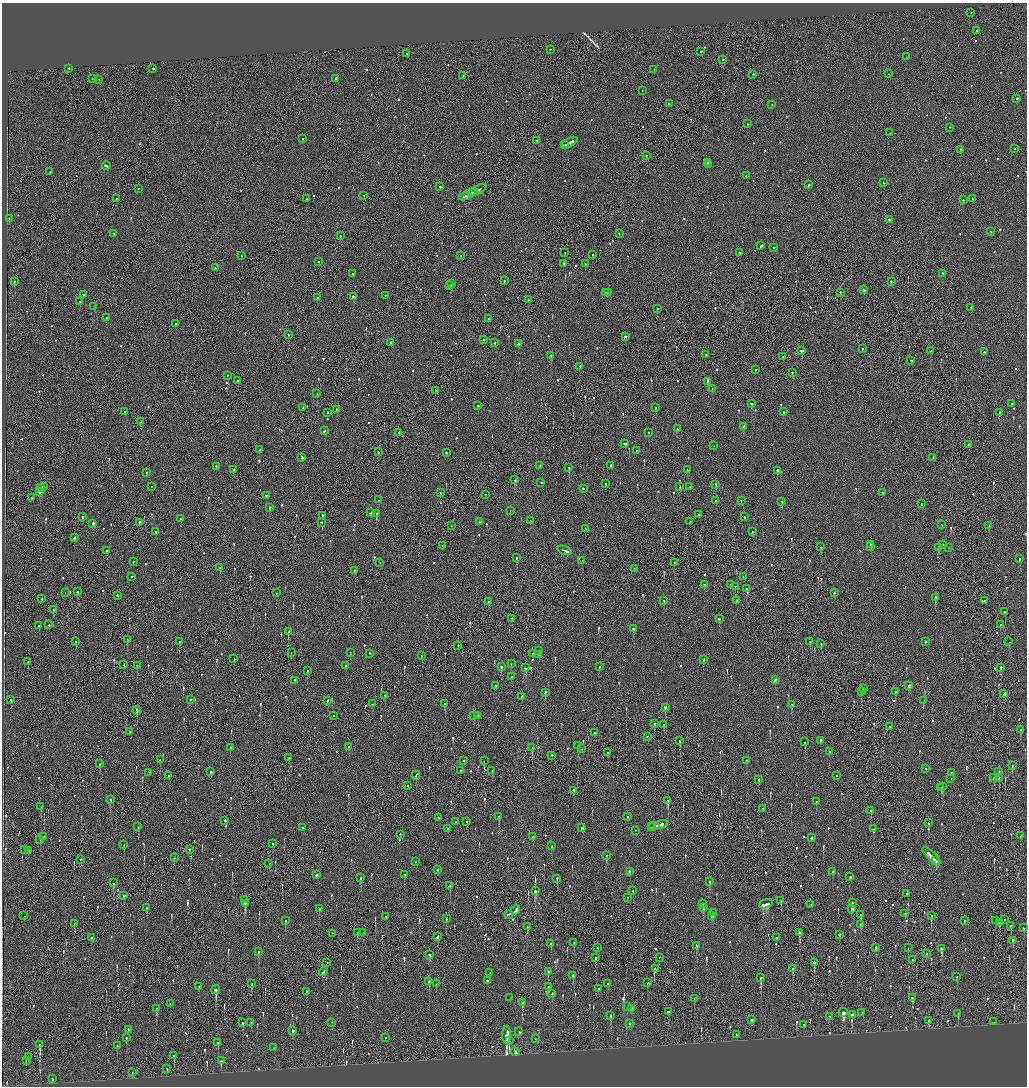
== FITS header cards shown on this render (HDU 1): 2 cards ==
NAXIS1  =                 2050
NAXIS2  =                 2168

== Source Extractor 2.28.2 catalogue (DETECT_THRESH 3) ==
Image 2050 x 2168 px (HDU 1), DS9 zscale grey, zoomed out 1/2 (1 PNG px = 2 x 2 image px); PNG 1029 x 1088 px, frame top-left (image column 2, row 2168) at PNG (2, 3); each listed source drawn as its Kron ellipse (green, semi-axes under 4 px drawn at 4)
Background -0.129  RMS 0.068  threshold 0.205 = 3 sigma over >= 5 px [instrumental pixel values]
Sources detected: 1099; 45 cannot appear on this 1/2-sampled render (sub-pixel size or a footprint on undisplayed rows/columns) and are neither listed nor drawn; of the other 1054, the 500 brightest by FLUX_AUTO listed and drawn (554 fainter detections omitted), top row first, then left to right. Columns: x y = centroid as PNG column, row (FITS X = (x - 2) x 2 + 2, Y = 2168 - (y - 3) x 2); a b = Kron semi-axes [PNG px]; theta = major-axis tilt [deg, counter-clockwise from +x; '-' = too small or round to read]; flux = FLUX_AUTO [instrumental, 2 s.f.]
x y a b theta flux
971 13 2 1 - 66
977 31 2 2 - 76
550 50 2 2 - 80
700 52 2 2 - 110
407 54 2 2 - 130
907 57 2 2 - 70
723 60 2 2 - 130
68 69 2 2 - 270
153 69 2 2 - 300
654 70 2 2 - 100
889 74 2 1 - 75
753 75 2 2 - 140
463 76 2 2 - 84
92 79 2 2 - 84
336 79 2 2 - 150
99 80 2 2 - 180
642 91 2 2 - 71
1017 99 2 2 - 130
669 104 2 1 - 250
772 105 2 2 - 66
747 124 2 2 - 110
949 128 2 2 - 71
889 133 2 1 - 94
302 139 2 2 - 82
536 141 2 1 - 150
570 143 9 2 27 600
565 145 2 1 - 190
1015 149 2 2 - 110
960 150 2 2 - 140
646 156 2 2 - 68
707 163 2 2 - 420
708 165 2 2 - 320
106 166 4 2 - 240
50 172 2 2 - 73
746 176 2 2 - 70
883 183 2 2 - 360
809 185 3 2 - 140
440 187 2 2 - 380
139 189 2 1 - 84
478 190 9 2 26 550
471 193 2 2 - 190
468 195 10 2 26 950
364 196 2 1 - 74
116 199 2 2 - 140
306 199 2 1 - 72
972 199 2 2 - 120
963 200 2 2 - 190
9 219 2 2 - 84
889 220 2 2 - 330
991 232 2 2 - 150
114 234 2 2 - 130
619 234 2 2 - 84
341 236 2 2 - 270
761 246 3 2 - 310
774 248 2 2 - 84
565 253 2 2 - 79
739 253 2 2 - 420
592 255 2 2 - 190
241 256 2 2 - 120
460 256 2 1 - 420
318 262 2 2 - 110
564 264 2 2 - 150
585 264 2 2 - 77
215 268 2 2 - 110
353 274 2 2 - 98
942 274 2 2 - 68
504 281 2 2 - 94
15 282 2 2 - 460
891 282 2 2 - 97
452 284 2 2 - 67
450 286 2 2 - 72
864 290 3 2 - 270
606 293 3 2 - 360
609 293 2 1 - 130
840 293 2 2 - 140
84 295 2 2 - 78
385 296 2 1 - 70
353 297 2 2 - 770
317 298 2 1 - 72
528 300 2 1 - 90
79 302 2 2 - 110
94 306 2 1 - 150
971 308 2 2 - 98
657 309 2 2 - 88
106 318 2 1 - 85
488 319 2 1 - 160
176 324 2 2 - 120
288 335 2 1 - 350
625 337 3 2 - 560
483 340 2 2 - 99
391 343 2 2 - 150
495 343 2 2 - 130
519 344 3 2 - 290
863 349 2 2 - 140
801 351 2 2 - 230
931 351 2 1 - 240
984 352 2 2 - 340
705 355 2 2 - 130
551 356 3 2 - 350
783 357 2 2 - 110
911 361 3 2 - 120
580 367 2 1 - 73
756 370 2 2 - 82
792 373 2 2 - 140
227 376 2 2 - 110
238 381 2 1 - 110
707 382 2 2 - 87
712 389 2 2 - 85
436 391 2 2 - 96
317 394 2 2 - 83
752 404 3 2 - 160
1012 404 2 2 - 78
478 406 2 2 - 130
303 407 2 2 - 150
656 408 2 2 - 150
337 410 2 2 - 230
125 412 3 2 - 310
783 412 2 2 - 71
327 413 2 2 - 200
999 413 2 2 - 170
141 422 3 2 - 190
744 427 3 2 - 220
677 429 2 2 - 140
324 431 3 2 - 240
399 433 2 2 - 73
649 433 2 2 - 72
625 444 4 2 - 200
968 445 2 2 - 98
714 446 2 2 - 74
259 450 2 2 - 170
637 451 2 2 - 130
378 452 2 2 - 130
446 453 2 1 - 69
302 458 2 2 - 540
933 458 3 2 - 170
540 466 2 2 - 77
611 466 2 2 - 84
216 467 2 2 - 93
569 468 2 2 - 210
233 470 2 1 - 130
687 470 2 2 - 110
777 471 2 2 - 190
146 473 2 2 - 71
515 480 2 2 - 150
541 483 2 2 - 120
605 484 2 2 - 95
715 485 3 2 - 230
44 487 2 2 - 96
152 487 2 2 - 200
680 487 2 2 - 100
690 487 2 2 - 87
41 488 3 2 - 550
583 489 2 2 - 190
39 492 3 2 - 270
441 493 2 2 - 78
882 493 2 2 - 74
485 495 2 1 - 72
266 496 2 1 - 190
32 498 2 1 - 110
379 500 2 2 - 67
716 501 2 2 - 160
741 501 2 2 - 71
782 502 2 1 - 78
921 504 2 2 - 70
269 508 2 2 - 530
510 511 2 2 - 76
370 513 3 2 - 320
376 514 2 2 - 570
698 515 2 2 - 78
323 516 2 1 - 230
82 517 2 2 - 230
745 517 2 2 - 83
181 519 2 2 - 190
530 521 2 2 - 110
140 522 2 1 - 120
479 522 2 2 - 96
690 522 2 2 - 80
321 523 2 2 - 230
93 524 3 2 - 110
942 525 2 2 - 67
451 526 2 2 - 120
989 526 3 2 - 130
585 529 2 1 - 74
156 532 2 2 - 78
752 532 2 2 - 84
74 538 2 2 - 490
870 545 2 1 - 100
943 545 2 1 - 76
442 546 2 2 - 150
821 547 2 2 - 95
871 547 2 2 - 180
938 548 2 2 - 180
949 548 2 2 - 75
107 551 2 2 - 91
565 551 7 2 -21 450
516 558 2 2 - 100
1019 559 2 2 - 91
582 561 2 2 - 81
134 562 2 2 - 190
380 563 2 2 - 77
674 563 2 2 - 110
220 568 2 2 - 370
634 569 2 1 - 150
354 571 3 2 - 260
132 577 2 2 - 99
743 577 2 1 - 97
704 585 2 2 - 160
730 585 2 1 - 170
735 587 2 1 - 75
746 589 4 2 - 280
77 592 2 2 - 100
65 593 2 1 - 77
276 593 2 2 - 66
834 593 2 2 - 110
117 596 2 2 - 300
935 598 3 2 - 500
41 599 2 2 - 88
664 601 2 2 - 160
737 601 3 2 - 270
984 601 4 2 - 550
489 602 2 1 - 99
53 610 2 2 - 140
1004 612 2 2 - 85
512 619 2 1 - 95
719 619 2 2 - 240
49 625 2 2 - 92
1000 625 2 2 - 97
39 626 2 2 - 150
633 629 2 2 - 360
288 632 2 2 - 320
127 640 2 1 - 100
76 642 2 2 - 500
179 642 2 2 - 76
810 642 2 1 - 78
926 642 2 2 - 480
1009 642 2 2 - 120
821 644 3 2 - 94
458 646 2 1 - 130
539 651 2 2 - 110
291 653 2 1 - 79
350 653 2 2 - 200
369 654 2 2 - 160
533 654 2 2 - 150
539 655 2 2 - 160
422 656 2 2 - 160
234 659 2 2 - 77
703 660 2 2 - 80
28 662 2 1 - 69
511 664 2 2 - 78
124 665 2 2 - 70
137 666 2 2 - 130
345 666 2 2 - 76
501 667 2 2 - 270
599 667 2 2 - 69
526 668 2 2 - 490
1001 668 2 2 - 150
307 671 2 2 - 160
511 677 2 2 - 110
775 680 3 2 - 180
294 681 2 2 - 68
495 686 2 2 - 79
909 686 3 2 - 88
863 689 2 2 - 140
861 692 2 1 - 160
895 692 2 2 - 170
545 693 2 2 - 400
1004 694 3 2 - 220
384 696 2 1 - 270
522 697 2 2 - 320
11 700 2 2 - 120
191 700 2 2 - 100
328 701 2 2 - 120
923 701 2 2 - 90
372 704 2 1 - 76
445 704 2 2 - 820
792 705 2 2 - 270
665 708 3 2 - 610
137 711 4 1 - 280
333 716 2 1 - 120
474 716 2 2 - 80
478 716 2 2 - 69
654 724 2 2 - 120
664 725 2 2 - 130
890 727 2 2 - 76
1020 730 2 2 - 70
130 732 2 2 - 90
595 733 2 1 - 68
647 737 2 2 - 75
680 741 2 2 - 180
820 741 2 2 - 95
805 742 2 2 - 160
578 746 2 1 - 490
348 747 2 2 - 180
230 748 2 1 - 160
532 748 3 1 - 93
582 749 2 2 - 86
829 752 2 2 - 260
608 753 2 1 - 320
552 756 2 2 - 310
288 758 2 2 - 71
160 760 2 1 - 170
464 761 2 2 - 110
484 761 2 1 - 220
746 761 2 2 - 180
100 764 2 2 - 130
1012 766 3 2 - 90
926 769 2 2 - 71
460 771 2 2 - 85
492 771 2 1 - 120
211 772 2 2 - 250
999 772 2 1 - 130
149 773 2 1 - 75
951 773 2 2 - 690
169 776 2 2 - 100
416 776 4 2 - 220
837 776 2 2 - 69
993 778 2 1 - 120
999 778 2 2 - 130
951 779 2 2 - 74
759 780 2 2 - 260
407 786 2 2 - 87
942 787 2 2 - 130
941 788 2 2 - 85
574 791 3 2 - 270
110 800 4 2 - 260
668 801 3 2 - 1100
816 802 2 2 - 330
41 807 2 2 - 120
762 809 2 2 - 68
871 811 2 2 - 100
499 817 2 2 - 120
627 817 2 2 - 72
438 818 2 2 - 69
225 821 2 1 - 250
455 822 2 2 - 68
467 822 2 1 - 200
928 823 2 2 - 340
661 825 7 2 14 970
654 826 5 1 - 960
138 827 2 2 - 330
652 827 3 1 - 540
302 828 2 2 - 73
582 828 2 2 - 340
448 829 2 2 - 83
873 829 3 2 - 160
636 831 2 1 - 120
400 835 2 2 - 100
1021 836 2 2 - 89
44 837 2 2 - 210
533 837 2 2 - 160
811 838 2 2 - 370
40 840 2 2 - 120
273 844 2 2 - 94
124 845 2 2 - 150
552 846 2 1 - 210
25 850 2 2 - 710
189 850 2 2 - 270
28 851 2 1 - 150
606 856 2 2 - 170
931 856 12 2 -43 830
174 858 2 2 - 76
81 860 2 2 - 140
936 861 3 1 - 220
415 862 2 2 - 74
269 864 2 2 - 90
437 870 2 2 - 130
629 872 4 2 - 170
833 872 3 2 - 80
317 875 2 2 - 680
404 875 2 2 - 150
850 877 2 2 - 120
361 878 2 2 - 130
557 879 2 2 - 170
709 882 2 2 - 100
113 883 2 2 - 320
450 886 2 2 - 250
535 891 3 3 - 260
633 891 2 2 - 96
907 894 2 1 - 110
124 896 2 2 - 510
627 898 2 2 - 67
244 900 2 2 - 500
781 901 2 2 - 70
853 903 2 2 - 490
245 904 3 2 - 160
702 904 2 2 - 160
766 904 7 3 16 380
810 905 2 2 - 72
146 908 2 2 - 99
704 908 2 2 - 81
319 909 2 2 - 100
851 909 2 2 - 91
516 910 5 2 - 420
713 913 2 2 - 620
905 914 2 1 - 67
509 915 3 1 - 210
861 915 2 2 - 230
24 916 2 1 - 88
712 916 2 2 - 82
931 916 3 1 - 250
386 917 2 2 - 73
446 919 2 1 - 330
1004 920 2 1 - 73
285 921 2 2 - 110
964 921 2 2 - 130
995 921 2 1 - 74
999 923 2 2 - 160
74 924 2 2 - 81
860 925 2 2 - 96
1011 926 3 1 - 100
527 927 2 1 - 140
1023 928 2 2 - 290
357 933 2 2 - 160
363 933 2 2 - 160
800 933 3 2 - 730
332 934 2 2 - 69
839 935 2 2 - 110
437 937 3 2 - 150
91 938 2 1 - 190
776 938 2 2 - 120
1013 941 3 1 - 120
574 943 2 2 - 69
551 944 2 2 - 95
696 946 3 2 - 110
597 948 2 1 - 100
876 948 2 2 - 270
908 948 2 2 - 70
941 949 3 3 - 180
258 952 2 2 - 120
927 954 2 1 - 81
430 955 2 2 - 490
595 958 2 2 - 180
660 958 3 1 - 69
913 960 2 2 - 200
327 963 2 1 - 76
814 963 2 2 - 570
655 969 2 2 - 330
793 969 2 2 - 360
323 972 4 2 - 210
548 972 2 2 - 240
490 973 2 2 - 66
573 976 2 2 - 77
957 977 2 2 - 170
761 978 3 2 - 620
487 981 2 2 - 210
429 982 2 2 - 580
648 983 2 2 - 190
251 984 3 2 - 68
436 984 2 2 - 69
607 984 2 2 - 70
199 987 2 2 - 100
549 987 2 2 - 310
598 989 2 2 - 100
216 990 4 3 - 210
307 992 2 2 - 330
552 994 3 2 - 110
510 998 2 2 - 82
912 998 3 2 - 170
694 999 2 1 - 79
522 1003 2 2 - 160
170 1004 2 2 - 70
628 1007 2 2 - 75
156 1009 3 2 - 130
632 1009 3 2 - 100
669 1012 2 2 - 260
843 1013 4 3 - 230
862 1013 2 2 - 110
958 1014 3 2 - 180
853 1015 3 2 - 300
611 1016 3 2 - 150
829 1017 2 2 - 67
751 1020 2 2 - 410
929 1021 3 2 - 160
993 1022 2 2 - 81
243 1023 2 2 - 100
251 1023 2 2 - 66
332 1023 2 2 - 72
630 1024 2 2 - 71
804 1025 2 2 - 89
129 1030 2 2 - 76
293 1031 3 2 - 120
519 1032 3 2 - 150
507 1035 9 2 89 44000
737 1035 2 2 - 98
126 1038 3 2 - 92
385 1038 2 2 - 89
535 1039 2 2 - 94
509 1041 3 1 - 350
218 1043 2 2 - 290
40 1045 4 2 - 630
117 1046 2 2 - 91
274 1048 2 1 - 87
515 1052 4 1 - 3300
174 1056 3 1 - 72
29 1057 2 1 - 210
26 1061 2 1 - 87
221 1061 3 2 - 82
167 1069 2 2 - 73
132 1073 3 2 - 120
52 1079 2 2 - 240
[554 fainter detections neither listed nor drawn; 45 sub-pixel or undisplayed-footprint detections neither listed nor drawn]